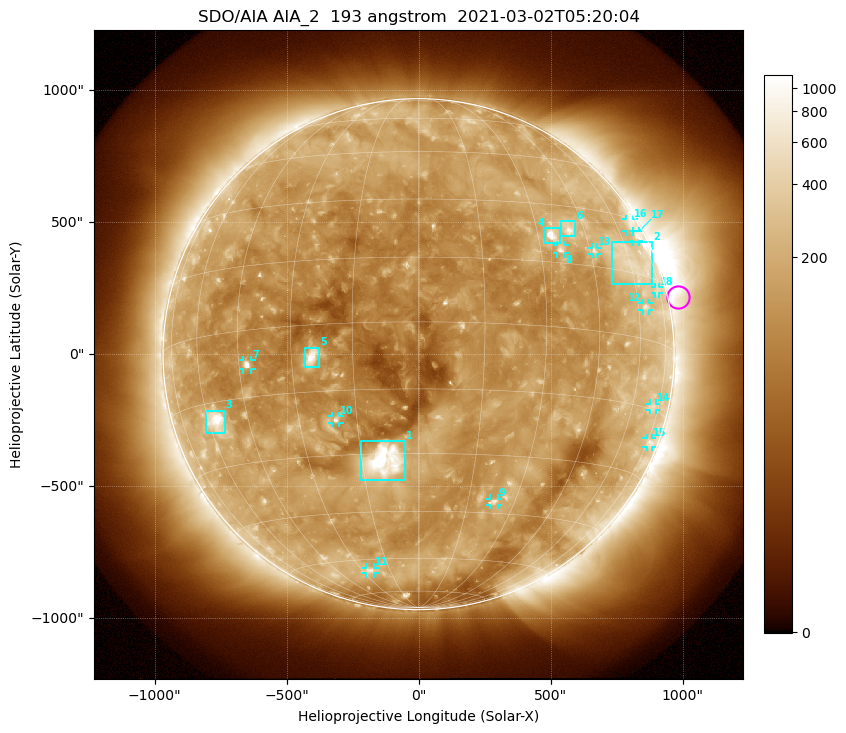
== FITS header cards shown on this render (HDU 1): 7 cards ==
TELESCOP= 'SDO/AIA '           / For AIA: SDO/AIA
INSTRUME= 'AIA_2   '           / For AIA: AIA_ATA1, AIA_ATA2, AIA_ATA3 or AIA_AT
WAVELNTH=                  193 / [angstrom] Wavelength
WAVEUNIT= 'angstrom'           / Wavelength unit: angstrom
DATE-OBS= '2021-03-02T05:20:04.843' / [ISO] Date when observation started; ISO 8
CTYPE1  = 'HPLN-TAN'           / CTYPE1: HPLN
CTYPE2  = 'HPLT-TAN'           / CTYPE2: HPLT

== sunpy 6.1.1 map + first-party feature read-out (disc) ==
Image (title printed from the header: SDO/AIA AIA_2  193 angstrom  2021-03-02T05:20:04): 1024 x 1024 px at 2.4 arcsec/px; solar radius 968 arcsec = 403 px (full disc in frame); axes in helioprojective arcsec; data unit not stated in the header (colour bar unlabelled)
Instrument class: DISC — disc imager (sunpy class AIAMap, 193 A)
Bright regions (active regions / flare kernels): reference = the median radial profile (limb darkening/brightening removed); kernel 9 px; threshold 5 sigma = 216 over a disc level ~127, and >= 1.15x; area >= 12 px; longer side >= 10 px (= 24 arcsec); searched inside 0.97 R_sun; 18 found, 18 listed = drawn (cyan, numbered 1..; 12 of them under ~33 arcsec drawn as corner ticks so the feature stays visible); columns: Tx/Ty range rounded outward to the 5 arcsec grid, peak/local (2 s.f.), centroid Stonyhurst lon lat
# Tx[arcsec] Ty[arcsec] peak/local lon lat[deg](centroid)
1 -220..-50 -480..-325 19 -9 -32
2 730..885 265..425 2.8 +61 +18
3 -805..-735 -300..-210 13 -57 -19
4 480..535 420..480 13 +34 +22
5 -430..-375 -50..25 9.7 -25 -7
6 540..595 445..505 5.3 +40 +24
7 -665..-630 -60..-25 8.1 -42 -8
8 525..555 380..415 5.1 +36 +18
9 270..300 -570..-545 4.3 +23 -42
10 -330..-300 -260..-235 5.1 -20 -22
11 -200..-165 -830..-805 3.1 -26 -64
12 850..875 165..195 3.1 +64 +7
13 655..680 380..405 3.4 +47 +19
14 875..900 -210..-185 2.4 +71 -14
15 865..885 -350..-320 3 +76 -22
16 785..815 465..510 2.7 +69 +28
17 810..835 425..465 2.8 +70 +25
18 895..910 230..255 2 +73 +12
Off-limb structures (1.02-1.3 R_sun): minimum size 162 px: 6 found; the strongest spans PA ~215..325 deg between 1.02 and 1.3 R_sun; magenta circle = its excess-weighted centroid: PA ~280 deg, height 1.04 R_sun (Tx ~985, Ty ~215 arcsec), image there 1.8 x the reference